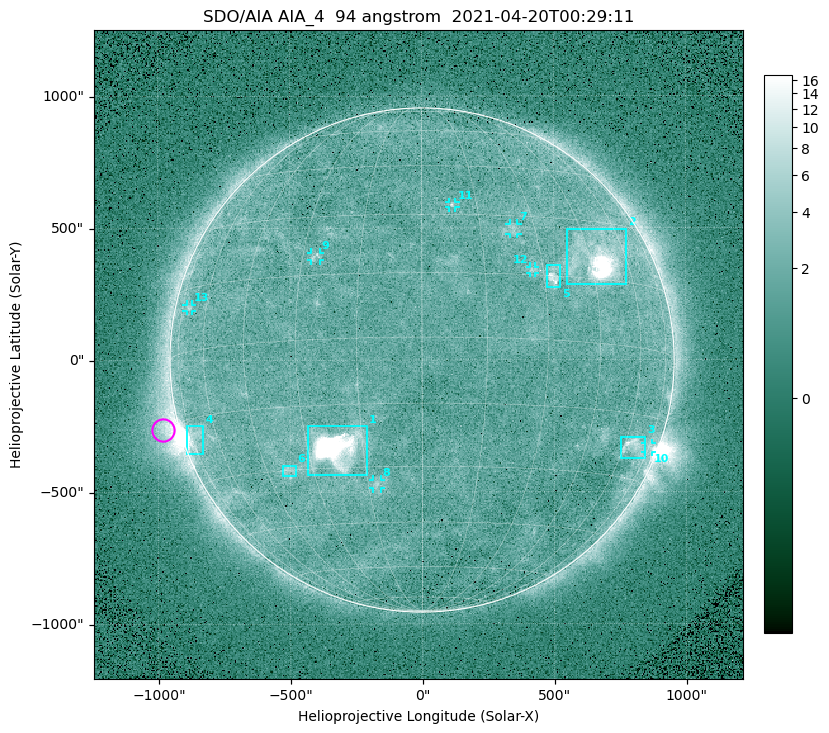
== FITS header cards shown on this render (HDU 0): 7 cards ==
TELESCOP= 'SDO/AIA '
INSTRUME= 'AIA_4   '
WAVELNTH=                   94
WAVEUNIT= 'angstrom'
DATE-OBS= '2021-04-20T00:29:11.12'
CTYPE1  = 'HPLN-TAN'
CTYPE2  = 'HPLT-TAN'

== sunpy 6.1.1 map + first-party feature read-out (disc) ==
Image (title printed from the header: SDO/AIA AIA_4  94 angstrom  2021-04-20T00:29:11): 512 x 512 px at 4.8 arcsec/px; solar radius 955 arcsec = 199 px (full disc in frame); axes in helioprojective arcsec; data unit not stated in the header (colour bar unlabelled)
Orientation: roll -0.137 deg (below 1 deg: not rotated)
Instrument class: DISC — disc imager (sunpy class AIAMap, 94 A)
Bright regions (active regions / flare kernels): reference = the median radial profile (limb darkening/brightening removed); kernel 5 px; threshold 5 sigma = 2.45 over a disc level ~1.72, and >= 1.15x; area >= 9 px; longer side >= 5 px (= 24 arcsec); searched inside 0.97 R_sun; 13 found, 13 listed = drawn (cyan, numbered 1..; 7 of them under ~33 arcsec drawn as corner ticks so the feature stays visible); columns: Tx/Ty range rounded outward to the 10 arcsec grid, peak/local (2 s.f.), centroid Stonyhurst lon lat
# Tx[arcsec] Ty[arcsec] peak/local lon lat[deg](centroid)
1 -430..-210 -440..-250 485 -22 -25
2 550..780 280..500 31 +48 +20
3 750..850 -380..-290 4.6 +65 -22
4 -900..-830 -360..-250 7 -72 -19
5 470..530 270..360 5.6 +33 +15
6 -530..-480 -440..-400 3 -38 -30
7 330..370 470..520 2.8 +24 +26
8 -190..-160 -490..-450 3.2 -12 -34
9 -420..-380 380..410 3.2 -27 +20
10 840..870 -350..-310 2.7 +75 -22
11 100..130 580..600 2.9 +8 +33
12 410..430 330..360 2.7 +27 +16
13 -890..-870 180..210 2.6 -70 +10
Off-limb structures (1.02-1.3 R_sun): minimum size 50 px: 6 found; the strongest spans PA ~85..115 deg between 1.02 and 1.23 R_sun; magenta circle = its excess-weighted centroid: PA ~105 deg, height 1.06 R_sun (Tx ~-980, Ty ~-260 arcsec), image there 4.6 x the reference